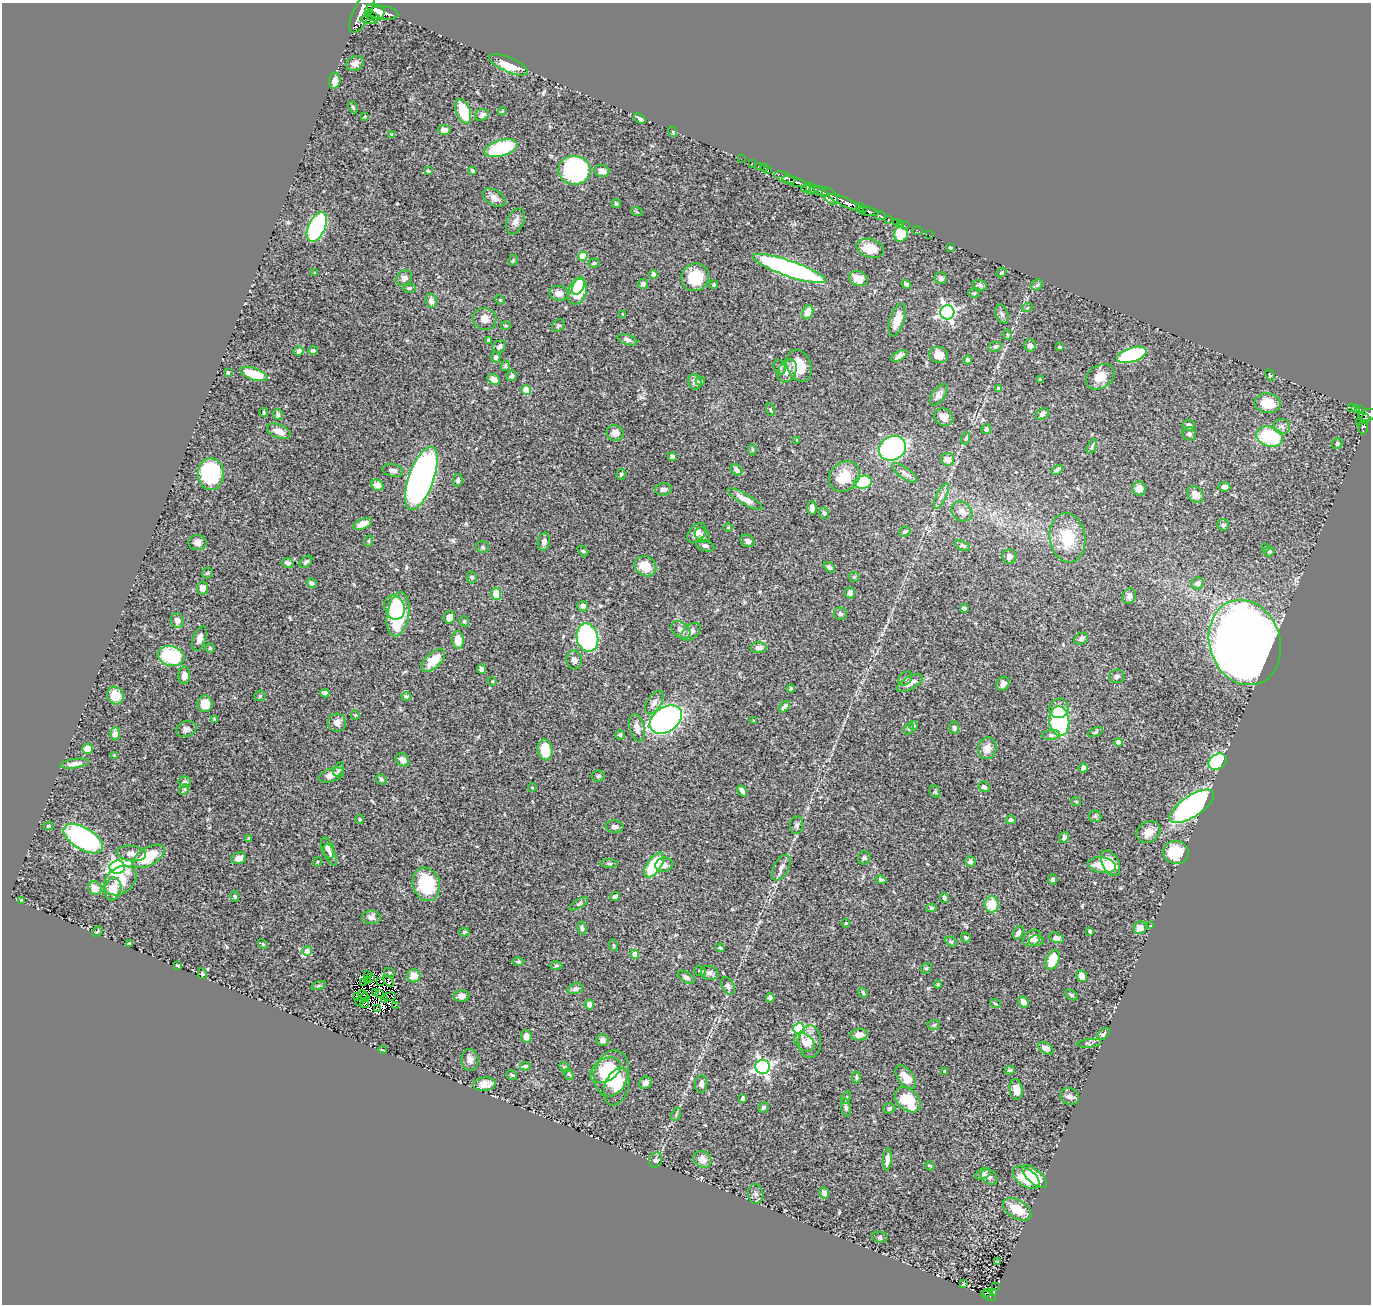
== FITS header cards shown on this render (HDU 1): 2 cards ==
NAXIS1  =                 1369
NAXIS2  =                 1302

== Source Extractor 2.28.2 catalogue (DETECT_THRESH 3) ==
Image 1369 x 1302 px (HDU 1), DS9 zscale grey, 1 PNG px = 1 image px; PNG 1373 x 1306 px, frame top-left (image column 1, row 1302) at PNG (2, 3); each listed source drawn as its Kron ellipse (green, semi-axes under 4 px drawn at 4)
Background 0.796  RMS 0.025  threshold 0.0765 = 3 sigma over >= 5 px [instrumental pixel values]
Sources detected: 431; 13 with non-positive FLUX_AUTO (blend fragments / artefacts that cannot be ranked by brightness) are neither listed nor drawn; the other 418 listed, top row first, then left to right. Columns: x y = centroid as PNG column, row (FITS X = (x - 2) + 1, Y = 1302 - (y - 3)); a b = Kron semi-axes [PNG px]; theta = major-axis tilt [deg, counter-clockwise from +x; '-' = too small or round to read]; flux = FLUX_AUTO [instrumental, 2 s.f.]
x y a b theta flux
375 11 9 7 -17 1900
362 12 23 8 64 4300
383 13 15 7 -4 2000
372 16 8 4 -28 540
369 20 8 3 -4 360
355 63 9 7 26 8.7
509 65 21 7 -23 36
335 81 8 5 86 12
353 107 6 4 -62 2.6
463 111 13 7 -70 50
502 111 4 3 - 1.7
482 115 7 5 22 7.8
365 117 3 3 - 1.6
640 119 6 3 -40 4.3
444 130 6 5 - 7.9
673 132 5 3 - 1.4
392 135 4 3 - 3.1
501 148 17 8 16 150
741 159 2 2 - 13
752 163 2 2 - 12
758 166 3 2 - 13
765 168 3 2 - 25
472 170 4 3 - 2.4
574 170 16 14 -8 300
768 170 2 2 - 13
428 171 3 3 - 3.7
602 171 7 6 - 13
785 177 11 5 -20 1200
795 182 13 4 -16 1400
806 188 5 3 - 120
810 189 6 3 -81 160
815 189 5 4 - 120
820 191 7 3 -31 340
830 196 10 6 -52 430
494 198 12 7 -32 11
846 203 19 4 -24 1900
616 204 4 4 - 2.8
862 208 6 3 -25 260
637 212 6 3 -19 1.6
868 212 10 4 -9 1000
880 216 6 3 -21 160
889 219 3 2 - 12
515 221 13 8 67 9.9
897 222 3 2 - 33
900 224 3 2 - 8.7
905 226 2 2 - 12
317 227 16 8 66 310
917 230 5 3 - 28
901 234 7 7 - 48
929 235 2 2 - 6.1
870 248 14 9 -16 32
950 248 4 3 - 2.6
583 256 5 4 - 47
513 260 5 3 - 1.6
594 263 6 4 17 2.5
789 269 38 8 -19 470
315 273 4 3 - 1.9
1002 273 5 4 - 2.6
654 274 4 4 - 19
695 277 14 13 - 52
404 278 8 7 - 7.9
941 278 6 5 - 5.4
858 279 9 7 -21 24
643 284 5 5 - 4.7
714 284 4 3 - 2.4
906 284 5 4 - 4.2
980 285 7 5 -19 4.1
1037 285 6 5 - 2.7
578 286 9 5 66 36
409 288 6 4 1 3.3
577 292 13 9 71 89
559 293 9 7 -6 13
974 293 6 4 -6 2
500 300 5 4 - 2
431 301 7 5 -82 6.8
1027 308 5 3 - 1.6
808 312 7 5 64 25
947 312 7 7 - 490
623 314 3 3 - 1.3
1002 314 10 6 -67 5.5
484 319 12 11 - 14
897 320 17 7 72 27
506 326 5 3 - 1.6
558 326 7 5 45 2.6
1008 335 5 3 - 2
488 340 3 3 - 1.7
627 340 10 5 -18 5.6
1030 345 6 5 - 6.4
499 347 7 6 - 5.9
995 347 7 4 13 3.1
1060 347 3 3 - 2
299 351 5 5 - 6.6
313 351 5 3 - 4.8
939 355 9 8 - 14
1132 355 15 7 18 210
899 356 9 4 28 7.2
496 357 5 5 - 4.4
968 360 4 4 - 4.6
505 366 5 4 - 3.2
799 366 16 12 -66 35
780 367 7 5 -64 5.2
787 371 12 8 60 14
228 372 3 3 - 2.7
254 374 14 6 -18 47
1270 375 6 3 -67 2.3
512 376 5 5 - 4.8
1100 377 15 11 34 23
494 379 7 5 -33 10
1040 380 3 3 - 2
700 381 5 4 - 3.3
695 382 8 6 -75 9.8
999 389 4 4 - 9.2
526 390 4 4 - 46
939 395 12 6 55 8.3
1268 403 13 10 -7 39
1352 407 4 3 - 110
1356 408 4 3 - 130
770 410 7 4 -69 2.4
1361 410 4 3 - 120
264 412 4 3 - 2.2
278 414 5 4 - 3.9
1042 414 7 5 38 6
1368 415 9 6 10 800
944 417 10 8 -36 13
1365 419 5 3 - 230
1359 422 2 2 - 36
1189 425 6 5 - 5.9
1282 426 8 7 - 6.8
1363 427 7 4 89 100
986 429 5 4 - 5.8
279 431 12 6 -21 14
615 433 8 8 - 12
1189 434 7 6 - 4.9
1269 437 13 9 -18 120
966 438 6 3 72 2
796 440 4 2 - 1
1337 443 6 5 - 3.4
1092 446 8 4 64 2.7
892 448 14 12 32 350
752 450 6 4 -86 2
672 457 4 4 - 6.6
948 459 6 6 - 13
736 470 6 5 - 7.8
1057 470 6 3 36 4.3
393 471 10 6 -12 6.1
905 473 15 5 -36 7.9
211 474 16 13 88 150
621 474 5 4 - 2.4
844 477 17 14 43 44
421 478 33 12 70 810
458 480 6 4 81 3.7
863 482 9 6 13 57
377 485 6 5 - 12
1224 487 6 4 -6 6.5
664 489 8 6 8 6.7
1139 489 7 6 - 13
1196 494 9 7 -44 12
941 496 14 5 65 7.2
745 499 19 5 -29 17
812 508 7 4 -85 9.1
962 511 11 9 -38 12
824 513 6 5 - 3.1
363 524 10 5 23 19
1223 525 6 5 - 4.5
728 527 4 3 - 1.2
905 532 6 4 31 3.1
697 533 11 7 49 9.5
702 535 8 6 -41 6.4
1067 538 25 17 -82 57
369 541 6 3 71 1.8
747 541 7 6 - 6.5
197 542 9 7 -4 7.9
544 542 9 6 81 7.3
705 546 9 5 -18 4.9
963 546 8 4 -25 3
483 547 6 5 - 3.4
1266 547 4 4 - 1.4
583 551 6 4 -43 2.2
1269 551 5 5 - 3.8
1009 557 7 7 - 7.2
306 562 7 5 44 4.9
288 563 6 5 - 6.1
645 566 11 9 -34 29
829 567 6 4 -37 4.1
207 573 6 5 - 2.5
854 577 5 5 - 2.5
472 578 6 5 - 3.5
312 583 5 4 - 5.2
1198 583 6 6 - 7
202 588 6 5 - 11
850 593 6 5 - 5.9
496 594 6 5 - 23
1129 596 8 6 76 6.5
583 606 5 5 - 6.9
394 607 12 10 -70 33
964 608 4 3 - 4.4
398 614 22 11 80 120
840 614 6 6 - 4.2
449 617 6 5 - 13
177 620 7 6 - 9.9
464 621 5 4 - 2.5
681 630 11 7 -39 8.1
691 632 11 7 40 10
587 638 14 10 -75 300
199 639 13 6 71 8.4
1081 639 7 5 33 4.9
458 640 9 5 -83 24
1245 642 43 35 -72 2500
210 648 5 5 - 2.1
759 648 8 5 2 7.7
171 656 14 9 -13 110
433 660 15 7 44 33
574 660 9 7 -81 6.8
481 669 5 4 - 6.9
184 675 9 6 86 10
1117 676 7 7 - 4.6
905 678 8 5 48 3.8
492 681 5 3 - 1.4
910 683 14 6 29 14
1003 684 7 6 - 6.6
791 689 4 4 - 2.1
325 693 5 4 - 7.8
115 696 9 8 - 29
260 696 5 5 - 2.4
406 696 4 4 - 3.4
654 703 13 7 58 9.3
205 704 8 7 - 19
784 707 7 4 49 6.4
1059 708 10 9 - 17
355 715 5 4 - 2.1
214 719 3 3 - 2.4
666 720 18 12 34 430
754 720 4 2 - 1.2
1059 721 15 10 -84 180
337 723 9 9 - 11
913 726 4 4 - 3.5
637 728 14 7 -77 12
954 728 6 5 - 3.4
186 729 10 8 18 6.2
909 729 6 4 69 2.7
1095 732 8 4 25 2.8
115 734 6 4 85 22
620 735 5 5 - 3
1051 735 9 5 5 4.4
1118 742 4 4 - 13
987 748 11 9 75 15
87 749 5 5 - 19
545 750 10 7 -80 44
114 755 4 3 - 1.6
403 760 7 6 - 11
1218 762 10 7 34 200
75 764 15 4 9 10
1083 768 4 4 - 5.6
339 769 7 4 64 4.1
331 775 13 6 19 13
598 776 6 5 - 3.2
381 779 6 5 - 2.8
185 782 6 5 - 5.7
532 787 4 4 - 1.5
984 787 6 5 - 3.8
184 790 6 3 49 2.6
742 791 6 4 -53 6
935 792 6 5 - 2.5
1076 801 5 3 - 1.4
1192 806 26 10 34 530
1095 816 6 6 - 3.1
360 819 5 3 - 1.5
1011 820 5 4 - 4.7
797 825 9 6 84 5.6
48 826 5 4 - 2.1
615 827 9 6 -2 6.8
1148 832 12 10 34 19
1064 837 6 4 56 7.2
249 838 4 4 - 1.6
83 839 22 11 -31 290
328 848 11 6 -71 7.5
1176 852 13 11 -14 56
131 853 15 7 -7 13
330 855 12 5 -68 5.2
149 856 18 9 30 72
239 858 7 5 17 8.7
864 858 7 6 - 3.3
970 861 5 5 - 5.2
318 862 4 3 - 1.8
609 863 9 3 -5 2.7
1110 863 14 8 -62 31
654 865 14 7 55 90
664 865 9 7 21 9.3
1102 865 14 8 -8 40
117 867 7 6 - 560
781 867 14 7 62 9
1053 879 5 4 - 3.3
120 880 18 13 36 39
881 880 5 4 - 2.8
426 884 17 13 -73 83
95 888 7 6 - 15
113 889 11 8 76 22
235 896 5 4 - 2.4
615 897 5 3 - 4.9
944 898 5 4 - 3.5
22 901 4 4 - 6.8
579 904 10 4 33 3.1
992 904 8 7 - 37
931 908 5 4 - 2.5
371 917 9 6 -1 7.3
846 923 4 3 - 1.6
1151 926 3 2 - 2
582 928 7 4 -83 3.4
1140 928 6 6 - 13
97 931 6 3 45 1.9
1090 931 3 3 - 3.9
464 932 5 4 - 2.4
1018 933 7 5 61 5.6
966 937 5 4 - 4
1032 938 10 7 39 12
1057 938 7 5 -16 7
1036 940 7 5 -1 6.4
951 942 6 4 -29 2.7
129 944 4 3 - 2.7
263 944 5 4 - 1.5
613 945 6 4 -71 1.9
720 948 4 4 - 2.3
307 951 5 5 - 17
635 954 4 4 - 14
1053 960 10 6 69 47
518 962 6 4 0 2.4
178 966 4 3 - 3.6
556 966 6 4 2 2.6
926 968 6 4 42 2.1
700 971 6 5 - 3
389 973 5 5 - 2.3
710 973 9 7 -14 6.9
202 974 5 4 - 2.5
367 974 4 3 - 1.7
414 976 7 6 - 18
1082 976 6 5 - 14
371 977 4 2 - 0.35
686 977 9 5 -32 5.2
367 980 3 2 - 0.86
381 981 4 2 - 1.4
389 981 6 4 -52 9.4
364 982 3 2 - 0.9
938 984 4 4 - 1.5
319 985 7 3 19 2.3
728 986 9 6 -63 5.5
575 989 8 5 12 5.7
375 993 2 2 - 0.52
379 993 3 2 - 0.47
863 993 5 4 - 3
363 995 5 2 - 2.7
1071 995 7 4 -27 2.9
461 996 8 5 4 8.1
357 997 3 2 - 1.3
365 997 4 2 - 0.95
390 997 6 2 6 4.7
770 998 4 4 - 6.3
385 999 3 2 - 0.88
359 1002 3 2 - 0.85
1023 1002 6 5 - 8.9
995 1003 5 3 - 1.8
365 1004 4 2 - 3.6
589 1004 5 5 - 7.6
395 1005 3 2 - 4.4
377 1008 2 2 - 0.0044
934 1025 6 5 - 3
799 1029 6 5 - 160
859 1034 8 6 3 11
1103 1034 8 4 39 10
526 1036 6 5 - 9.3
603 1040 6 6 - 7.2
804 1042 11 8 -38 9.2
810 1042 16 11 89 19
1090 1043 12 4 6 3.6
1046 1048 8 5 -32 14
383 1050 4 2 - 1.3
470 1060 11 8 -85 8
525 1066 5 4 - 3.3
564 1067 6 4 -48 2.6
763 1067 7 7 - 540
605 1070 17 11 32 37
1010 1070 5 4 - 2.4
945 1072 3 3 - 2.2
612 1073 23 17 75 91
569 1074 6 4 -46 2.8
512 1075 6 4 -41 2.4
856 1077 6 4 85 3.2
906 1077 14 7 -54 20
645 1083 6 6 - 6.5
484 1084 11 7 8 14
701 1084 8 6 84 7.1
617 1087 19 11 72 28
1016 1089 10 6 -79 19
846 1097 7 4 63 2.5
1070 1097 9 8 - 7.4
743 1098 4 4 - 7.1
908 1100 15 10 -44 60
763 1107 5 5 - 3.6
846 1107 9 4 -80 3.9
889 1108 6 5 - 4.4
676 1114 7 4 68 2.5
702 1159 9 8 - 15
887 1159 11 4 84 8.1
656 1160 8 6 70 5.5
930 1166 5 3 - 1.7
983 1174 8 5 26 5.6
989 1177 9 6 -38 6
1026 1177 15 8 -35 48
1034 1177 15 7 -41 39
824 1193 6 5 - 6.7
756 1194 10 7 -78 5.6
1017 1209 15 9 -31 33
880 1237 8 5 -7 3
998 1261 3 2 - 0.92
963 1284 3 3 - 1.6
995 1287 2 2 - 9.8
993 1292 4 3 - 97
988 1293 3 2 - 19
989 1296 7 3 -18 110
At the frame edge (FLAGS 8, measured only in part): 1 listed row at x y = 1368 415
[13 non-positive-flux detections neither listed nor drawn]